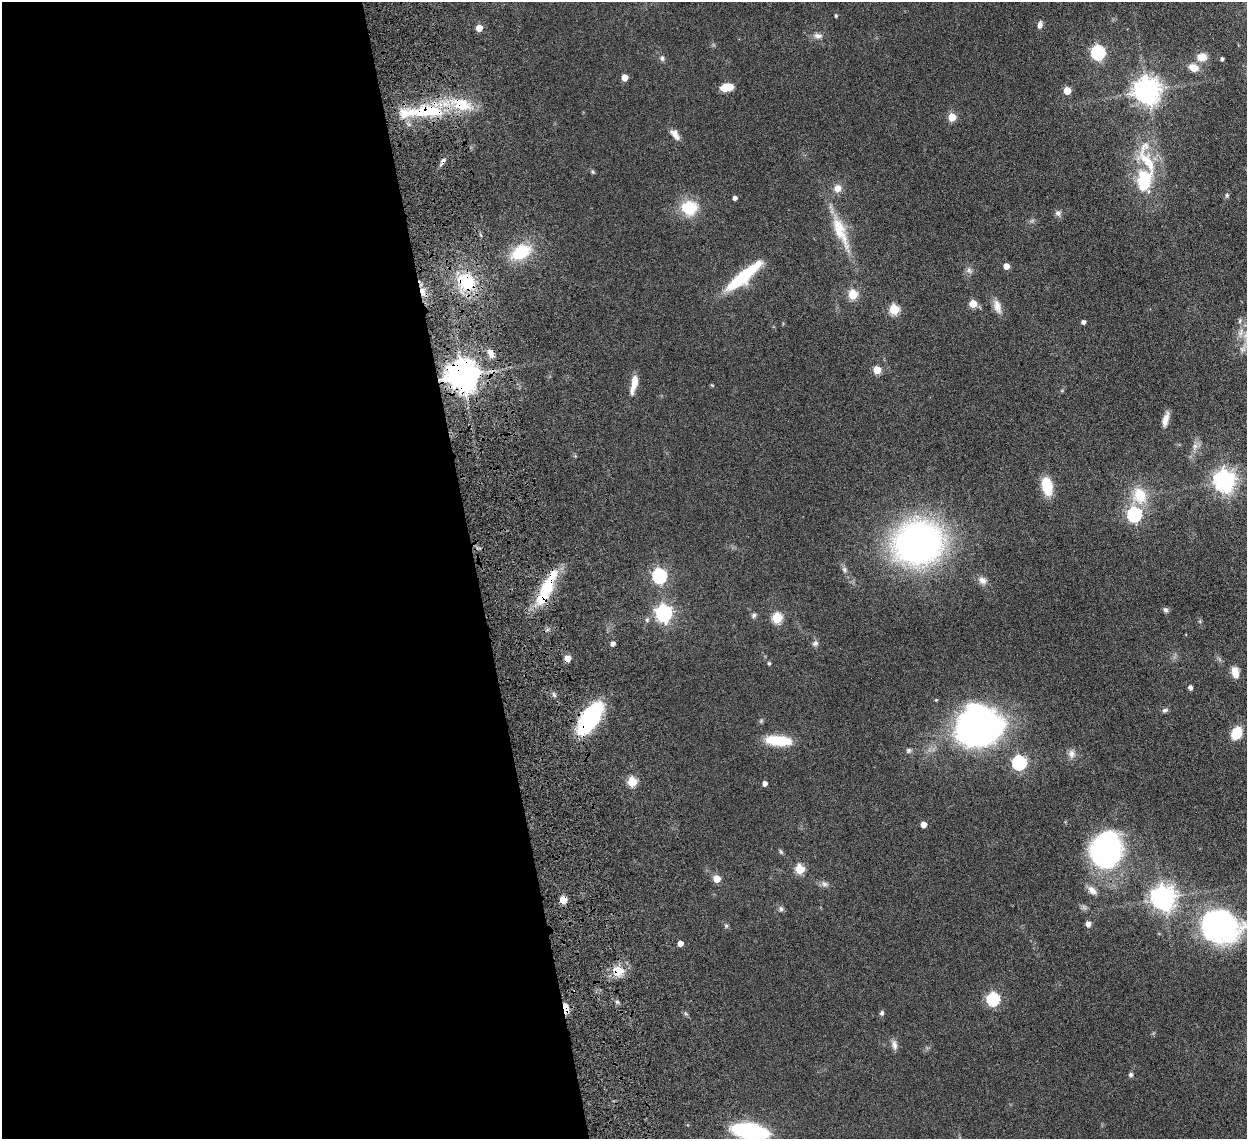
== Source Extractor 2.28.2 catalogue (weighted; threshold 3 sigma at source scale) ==
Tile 9 of 4 x 4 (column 1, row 3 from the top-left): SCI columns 92-1336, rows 1309-2445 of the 5159 x 5000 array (HDU 1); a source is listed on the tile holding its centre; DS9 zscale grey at full resolution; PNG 1249 x 1141 px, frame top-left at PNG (2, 2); no overlay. Shown black and unused: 38% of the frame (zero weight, under 4 of 8 exposures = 5% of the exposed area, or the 3 px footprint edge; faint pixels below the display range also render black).
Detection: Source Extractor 2.28.2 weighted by HDU 2 'WHT'; one run over the whole footprint, this tile lists its part. Background 0.0545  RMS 0.0051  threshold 0.0207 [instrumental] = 3 sigma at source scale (4.09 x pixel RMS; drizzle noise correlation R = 1.36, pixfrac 0.8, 0.05/0.05 arcsec/px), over >= 5 px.
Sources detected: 103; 3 cosmic-ray / hot-pixel residue — not listed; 4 inside a brighter listed object's ellipse — not listed separately; the other 96 listed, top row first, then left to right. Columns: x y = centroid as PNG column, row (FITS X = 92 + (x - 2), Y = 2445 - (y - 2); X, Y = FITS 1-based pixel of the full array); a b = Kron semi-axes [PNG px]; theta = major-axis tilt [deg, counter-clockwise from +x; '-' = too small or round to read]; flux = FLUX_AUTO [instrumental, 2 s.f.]
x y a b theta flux
836 16 4 3 - 0.54
1040 25 9 5 79 1.8
479 28 5 5 - 5.9
818 36 11 7 -7 2.1
1098 52 6 6 - 73
1202 57 12 10 4 4.6
662 58 7 6 - 1.3
1222 59 4 3 - 1
1193 68 11 9 -21 4.6
624 77 5 5 - 5.7
726 87 10 6 12 9
1067 91 5 5 - 9
1147 91 8 8 - 500
426 111 60 14 3 33
952 117 5 5 - 12
675 134 16 7 -50 3.1
1147 161 62 20 -70 24
593 172 6 4 -46 0.6
837 188 10 10 - 3.1
1227 195 5 5 - 0.7
734 198 4 4 - 1.5
689 208 20 18 -9 13
1058 213 8 7 - 1.4
840 231 52 14 -67 15
521 252 25 16 28 17
1006 266 5 4 - 4.6
969 270 9 6 -55 1.3
743 277 36 9 40 35
467 282 16 14 -54 21
853 294 5 5 - 22
973 304 5 5 - 9.4
997 306 19 9 -75 3.9
894 309 5 5 - 23
1240 321 8 4 81 0.77
1083 322 4 4 - 1.5
1241 332 12 6 65 2.5
1242 349 8 4 0 1
491 354 11 6 -63 2.8
877 370 5 5 - 12
462 376 9 9 - 900
634 384 23 7 78 5.2
712 385 6 3 -19 0.38
1165 420 15 6 75 3.7
1195 446 7 6 - 1.6
1225 481 8 7 - 300
1047 486 17 9 -79 14
1140 495 23 18 -68 12
1134 514 6 6 - 79
918 543 40 35 15 180
844 569 7 6 - 1.1
659 576 6 6 - 75
982 580 11 9 -40 2.6
546 588 49 11 65 21
1165 610 8 6 -38 1
664 613 7 6 - 150
754 615 7 6 - 0.97
777 618 5 5 - 28
647 620 7 5 71 0.88
612 643 5 4 - 1.7
815 643 8 7 - 1.3
769 663 5 4 - 0.57
1235 672 12 7 -82 4.3
1190 687 4 4 - 1.4
936 700 4 3 - 0.42
1165 710 8 6 19 0.95
590 718 23 11 56 72
979 726 36 30 15 210
1236 733 10 7 58 13
778 740 26 10 -5 16
909 750 7 6 - 0.93
1072 754 12 9 -72 2.5
1019 763 6 6 - 74
632 782 5 5 - 22
764 783 4 4 - 2.2
923 824 4 4 - 4.1
1107 850 39 32 83 81
781 852 8 4 -55 0.64
800 869 5 5 - 20
717 879 5 5 - 8.8
824 884 9 7 -23 1.5
1092 890 13 8 -37 2.9
1163 898 8 8 - 390
563 900 5 5 - 9
781 909 7 5 -74 1.1
1088 924 6 5 - 1.8
726 926 5 5 - 0.68
1220 926 46 36 -14 79
680 943 4 4 - 3.4
618 971 13 11 -9 7.1
993 999 6 6 - 51
617 1002 5 5 - 0.82
566 1008 11 5 -80 5.8
882 1013 6 5 - 0.87
894 1045 14 7 -82 2.1
1131 1075 6 6 - 0.96
750 1131 24 10 -10 67
Overlapping masked pixels (flux is a lower limit): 8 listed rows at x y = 426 111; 467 282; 462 376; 546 588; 590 718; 563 900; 618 971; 566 1008
Isophote crosses this tile's border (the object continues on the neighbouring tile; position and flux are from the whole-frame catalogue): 3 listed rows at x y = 1241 332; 1220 926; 750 1131